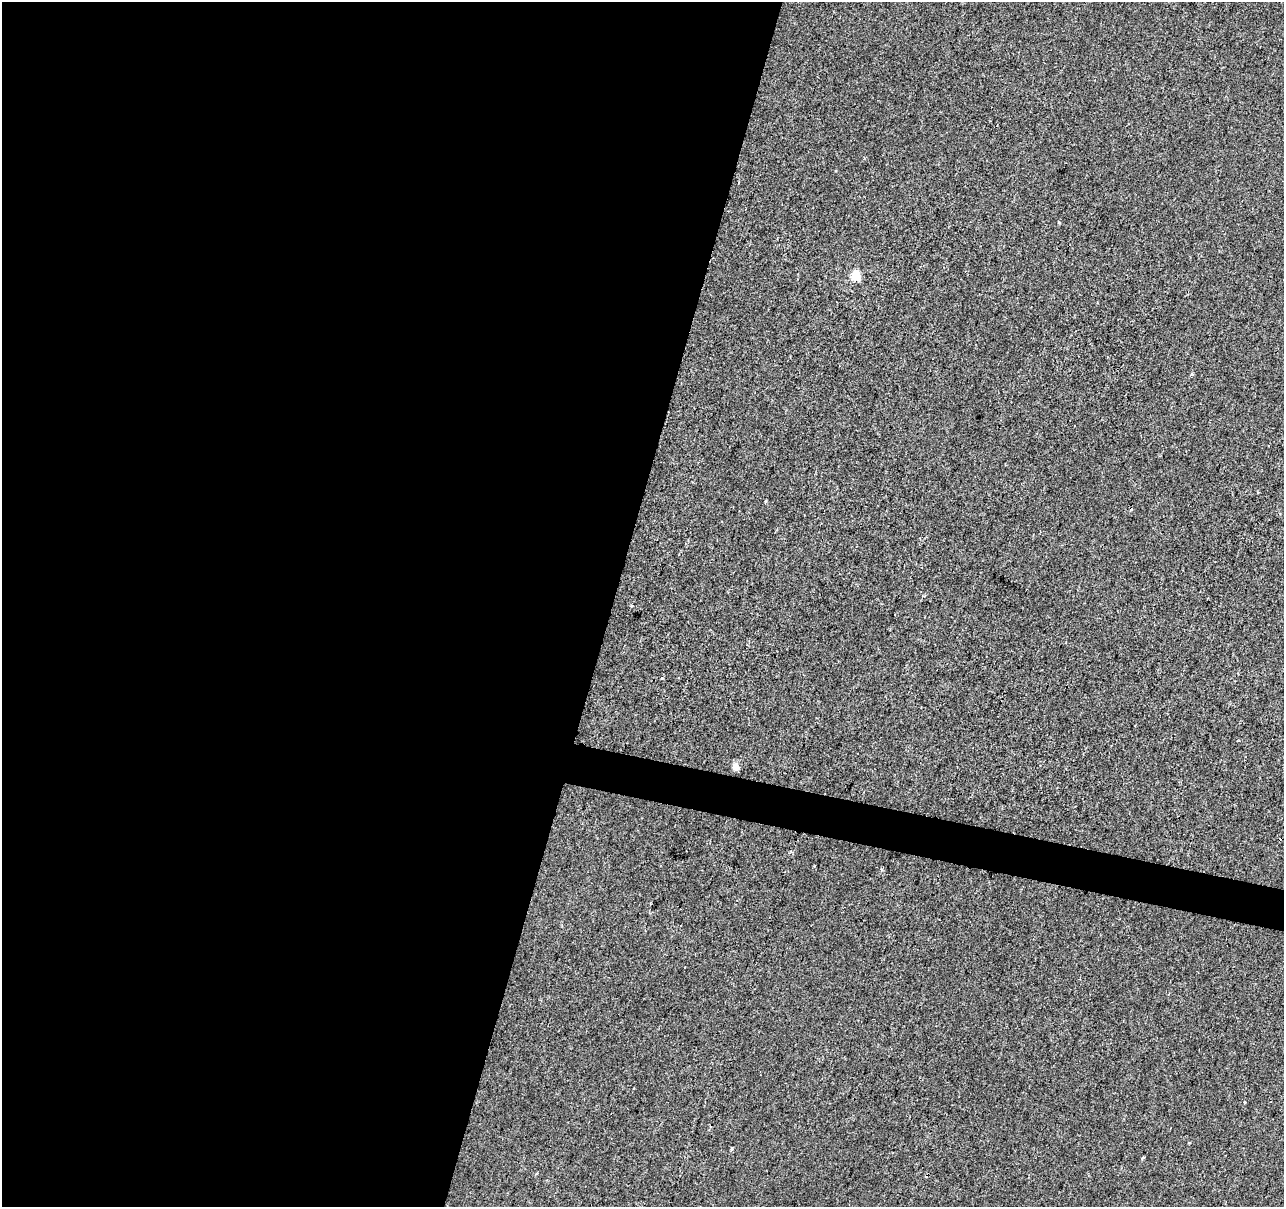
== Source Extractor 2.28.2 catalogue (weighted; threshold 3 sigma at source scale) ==
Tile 5 of 4 x 4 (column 1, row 2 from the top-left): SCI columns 1-1282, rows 2629-3833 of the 5136 x 5319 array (HDU 1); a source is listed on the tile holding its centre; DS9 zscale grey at full resolution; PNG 1286 x 1209 px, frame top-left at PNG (2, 2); no overlay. Shown black and unused: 50% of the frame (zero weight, under 2 of 3 exposures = <1% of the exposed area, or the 3 px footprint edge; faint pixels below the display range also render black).
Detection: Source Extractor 2.28.2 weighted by HDU 2 'WHT'; one run over the whole footprint, this tile lists its part. Background 3.32e-04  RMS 0.0042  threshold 0.0188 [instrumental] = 3 sigma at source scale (4.5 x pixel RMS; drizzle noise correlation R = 1.50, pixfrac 1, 0.0396/0.0396 arcsec/px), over >= 5 px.
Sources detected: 10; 4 cosmic-ray / hot-pixel residue — not listed; the other 6 listed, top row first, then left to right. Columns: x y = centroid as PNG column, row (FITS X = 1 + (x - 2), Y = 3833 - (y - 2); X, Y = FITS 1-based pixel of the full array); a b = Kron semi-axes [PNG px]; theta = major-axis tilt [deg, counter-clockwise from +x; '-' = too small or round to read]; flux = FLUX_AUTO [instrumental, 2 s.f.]
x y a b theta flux
856 276 5 5 - 17
1191 374 4 4 - 0.6
632 605 3 3 - 1.5
736 766 5 5 - 4.8
881 869 4 3 - 0.44
732 1148 3 3 - 0.81